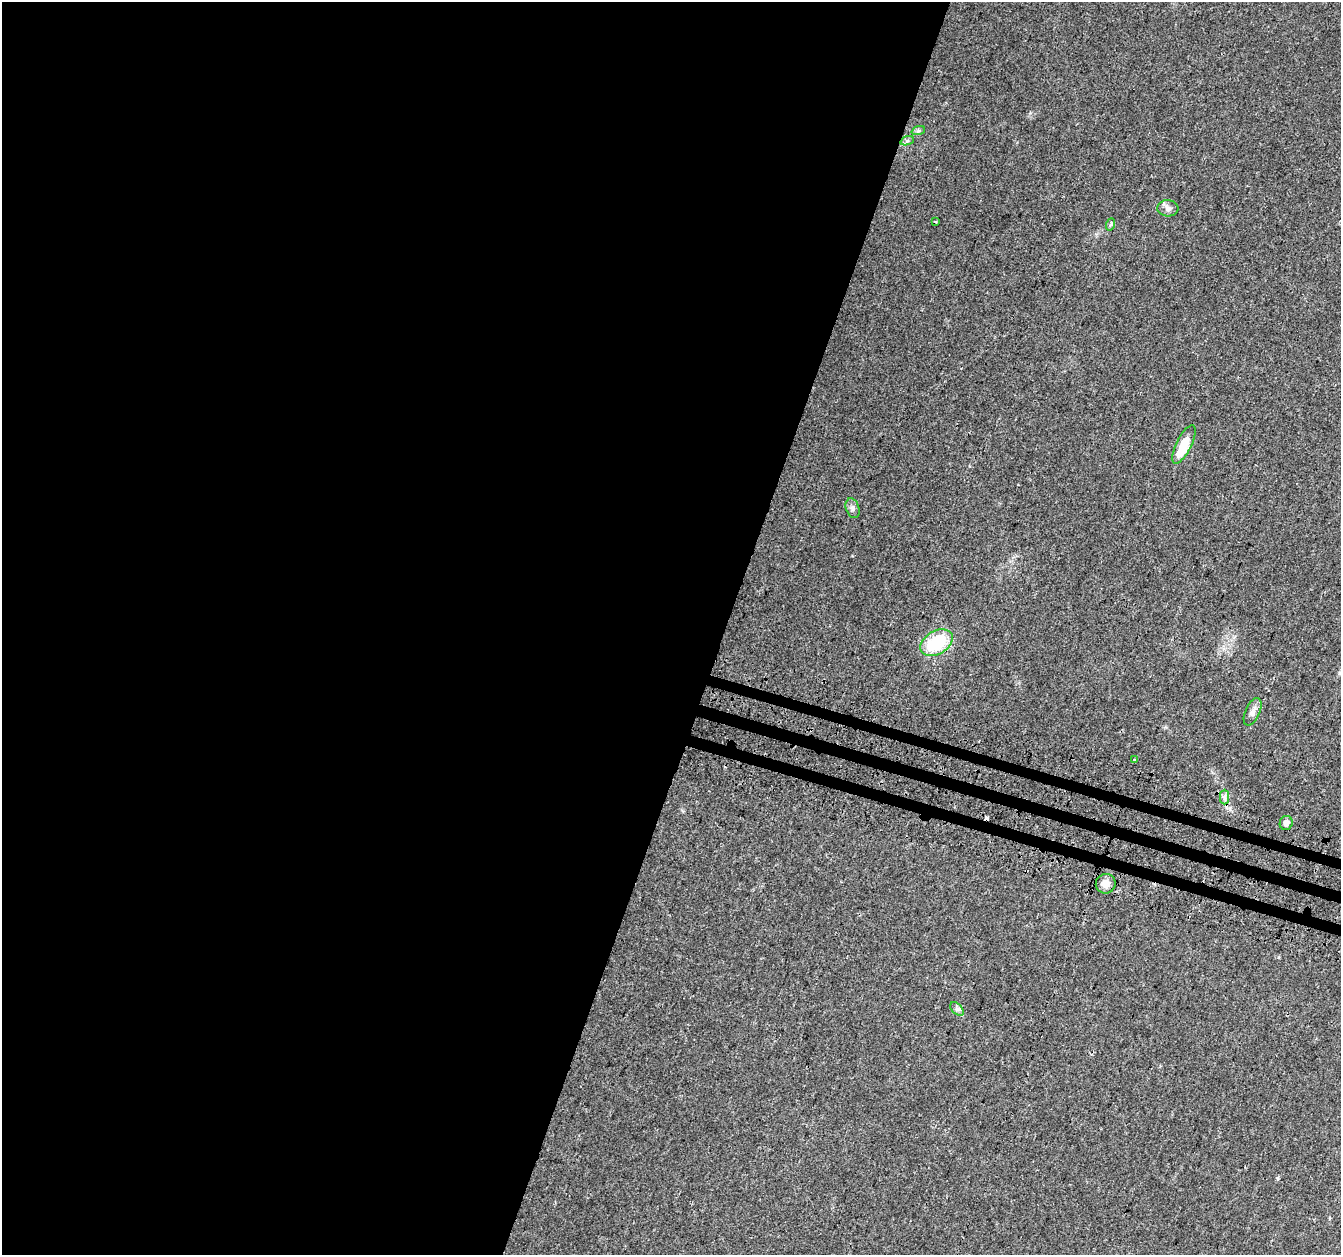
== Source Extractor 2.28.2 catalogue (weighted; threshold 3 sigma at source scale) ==
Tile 5 of 4 x 4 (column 1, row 2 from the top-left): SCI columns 32-1370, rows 2841-4093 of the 5408 x 5619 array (HDU 1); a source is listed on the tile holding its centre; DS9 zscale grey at full resolution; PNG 1343 x 1257 px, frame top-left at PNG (2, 2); each listed source drawn as its Kron ellipse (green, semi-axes under 4 px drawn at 4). Shown black and unused: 56% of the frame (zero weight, under 3 of 4 exposures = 4% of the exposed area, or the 3 px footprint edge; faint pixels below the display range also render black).
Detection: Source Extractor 2.28.2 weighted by HDU 2 'WHT'; one run over the whole footprint, this tile lists its part. Background 0.0279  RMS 0.0034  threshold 0.0155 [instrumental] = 3 sigma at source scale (4.5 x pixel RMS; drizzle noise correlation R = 1.50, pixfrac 1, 0.0396/0.0396 arcsec/px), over >= 5 px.
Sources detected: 16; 1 inside a brighter object's white glare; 1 cosmic-ray / hot-pixel residue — neither listed nor drawn; the other 14 listed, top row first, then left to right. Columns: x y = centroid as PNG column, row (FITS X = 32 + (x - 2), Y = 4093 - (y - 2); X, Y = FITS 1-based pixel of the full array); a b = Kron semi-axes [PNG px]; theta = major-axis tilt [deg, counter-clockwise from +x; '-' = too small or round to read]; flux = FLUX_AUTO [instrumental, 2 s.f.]
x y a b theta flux
918 131 7 4 18 0.66
907 141 7 4 19 0.76
1168 208 10 8 -4 1.5
935 222 3 2 - 0.53
1111 224 6 4 70 0.55
1184 444 21 7 64 8.6
853 508 10 6 -69 1.2
936 643 17 11 31 17
1253 712 14 7 66 2
1134 760 3 2 - 0.67
1224 797 7 4 -90 0.94
1286 823 7 6 - 1.3
1106 884 10 9 - 2.9
957 1009 8 5 -44 0.88